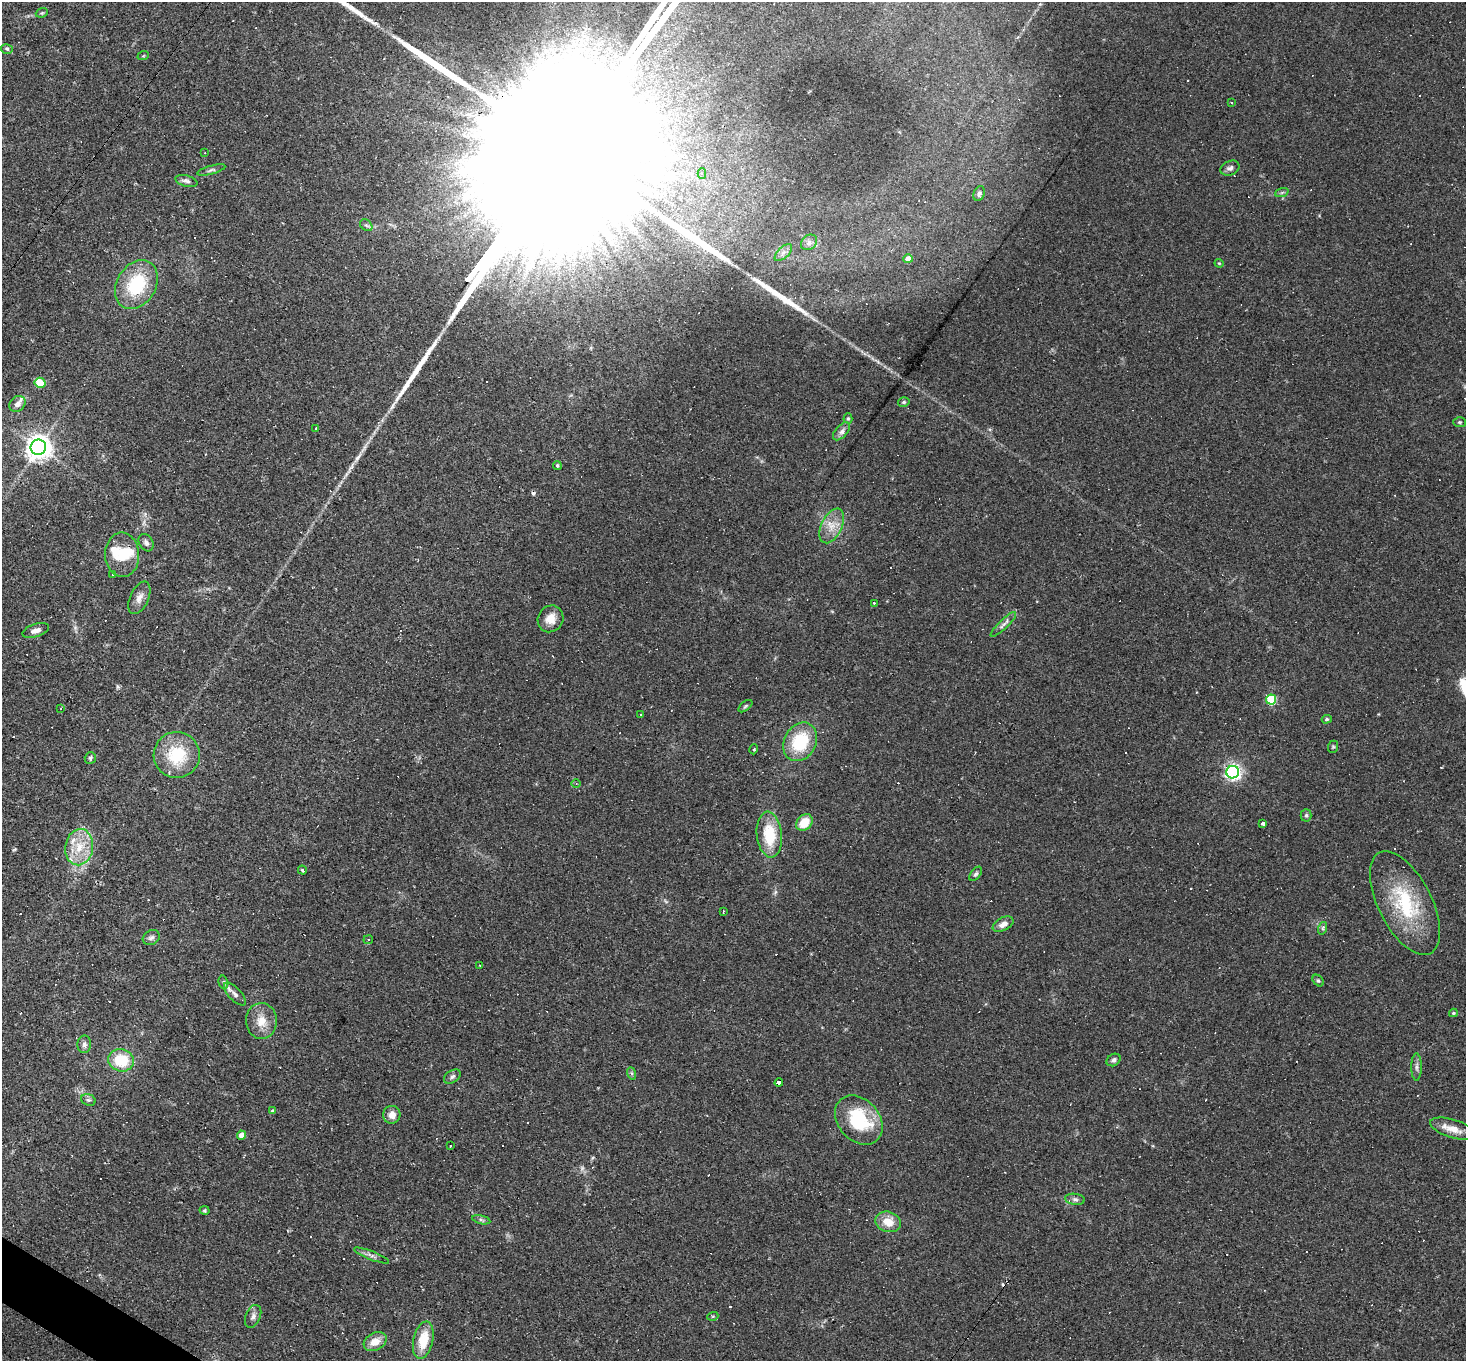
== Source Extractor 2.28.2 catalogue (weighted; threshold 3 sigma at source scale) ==
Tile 7 of 4 x 4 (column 3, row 2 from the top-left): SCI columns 2931-4394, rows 2864-4222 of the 5859 x 5866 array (HDU 1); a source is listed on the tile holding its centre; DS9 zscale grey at full resolution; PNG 1468 x 1363 px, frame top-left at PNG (2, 2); each listed source drawn as its Kron ellipse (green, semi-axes under 4 px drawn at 4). Shown black and unused: <1% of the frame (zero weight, under 2 of 3 exposures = <1% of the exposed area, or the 3 px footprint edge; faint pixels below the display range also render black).
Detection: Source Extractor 2.28.2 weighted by HDU 2 'WHT'; one run over the whole footprint, this tile lists its part. Background 0.0633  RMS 0.006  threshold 0.0271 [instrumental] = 3 sigma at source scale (4.5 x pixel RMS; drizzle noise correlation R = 1.50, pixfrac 1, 0.05/0.05 arcsec/px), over >= 5 px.
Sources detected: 160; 1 too faint to see at this stretch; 1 inside a brighter object's white glare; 62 cosmic-ray / hot-pixel residue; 5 long thin detections or spike segments (spike, bleed or trail) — neither listed nor drawn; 2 inside a brighter listed object's ellipse — not listed separately; the other 89 listed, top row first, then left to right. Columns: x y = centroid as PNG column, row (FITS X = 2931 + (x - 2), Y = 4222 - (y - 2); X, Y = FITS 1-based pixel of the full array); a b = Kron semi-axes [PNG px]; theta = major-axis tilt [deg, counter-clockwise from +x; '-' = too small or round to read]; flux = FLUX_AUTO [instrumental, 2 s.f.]
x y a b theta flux
42 13 6 4 20 0.76
7 49 6 4 -15 1.1
143 56 6 3 18 0.61
1231 102 3 3 - 1.8
204 153 3 2 - 0.36
1230 168 10 7 25 2.2
211 170 15 4 15 1.6
702 174 5 4 - 1.3
186 181 11 5 -14 2.1
1282 192 7 4 19 1
979 194 8 5 69 1.8
366 225 7 5 -43 1.2
809 242 9 7 42 2.4
783 253 11 5 44 2.2
908 259 4 4 - 6.5
1219 263 4 4 - 0.61
136 285 26 19 59 35
40 383 5 5 - 13
904 402 6 4 16 1.1
17 404 9 7 45 3.7
848 418 5 4 - 0.8
1460 422 6 5 - 0.94
316 428 3 3 - 2.5
842 431 11 6 48 2.4
38 447 8 7 - 630
557 465 4 4 - 1.1
832 526 19 10 64 8.3
146 543 9 6 -59 2
122 555 22 17 -88 16
112 574 2 2 - 0.52
139 598 17 9 65 4.5
874 603 3 2 - 0.98
550 619 14 12 58 7.4
1003 624 17 4 44 2.5
36 630 14 6 17 3.4
1271 699 5 5 - 36
745 706 8 4 38 0.98
61 708 4 3 - 0.61
641 714 3 2 - 0.56
1327 719 5 4 - 0.89
800 742 20 16 61 30
1333 747 6 5 - 0.85
754 749 5 3 - 0.55
177 755 23 23 - 29
90 758 6 5 - 1.2
1233 772 6 6 - 170
576 784 5 3 - 0.69
1306 815 6 5 - 1.2
804 822 9 7 44 11
1263 823 4 3 - 3.1
769 835 23 12 -84 22
79 847 18 14 81 14
302 870 4 3 - 0.79
976 874 8 5 52 1.2
1405 903 56 27 -63 47
724 911 4 2 - 0.5
1003 924 11 6 27 4.1
1323 928 6 4 72 0.94
151 937 9 7 28 1.9
368 940 5 4 - 0.83
479 965 2 2 - 0.36
1318 981 6 4 -48 1
223 982 7 4 -75 1.1
235 994 14 6 -46 2.8
1453 1013 4 3 - 0.89
261 1021 18 15 -88 9.4
84 1044 9 7 86 2.2
121 1060 13 11 -15 21
1114 1060 7 5 32 1.8
1416 1067 13 5 90 2.2
631 1073 6 4 -70 1
452 1077 9 6 34 1.8
779 1083 4 3 - 23
88 1100 7 5 -18 1.4
273 1111 4 4 - 1.7
392 1115 9 8 - 4.5
859 1120 27 20 -48 37
1453 1129 23 9 -17 7.4
242 1135 4 4 - 5.4
450 1146 3 3 - 2.2
1075 1199 10 5 -6 1.7
204 1210 5 4 - 0.94
481 1220 9 4 -13 1.4
888 1222 13 10 -17 9.2
372 1255 18 4 -22 2.4
253 1316 12 7 67 2.8
713 1316 5 3 - 0.64
423 1340 19 10 77 15
375 1342 12 8 28 7.5
Overlapping masked pixels (flux is a lower limit): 1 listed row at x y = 779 1083